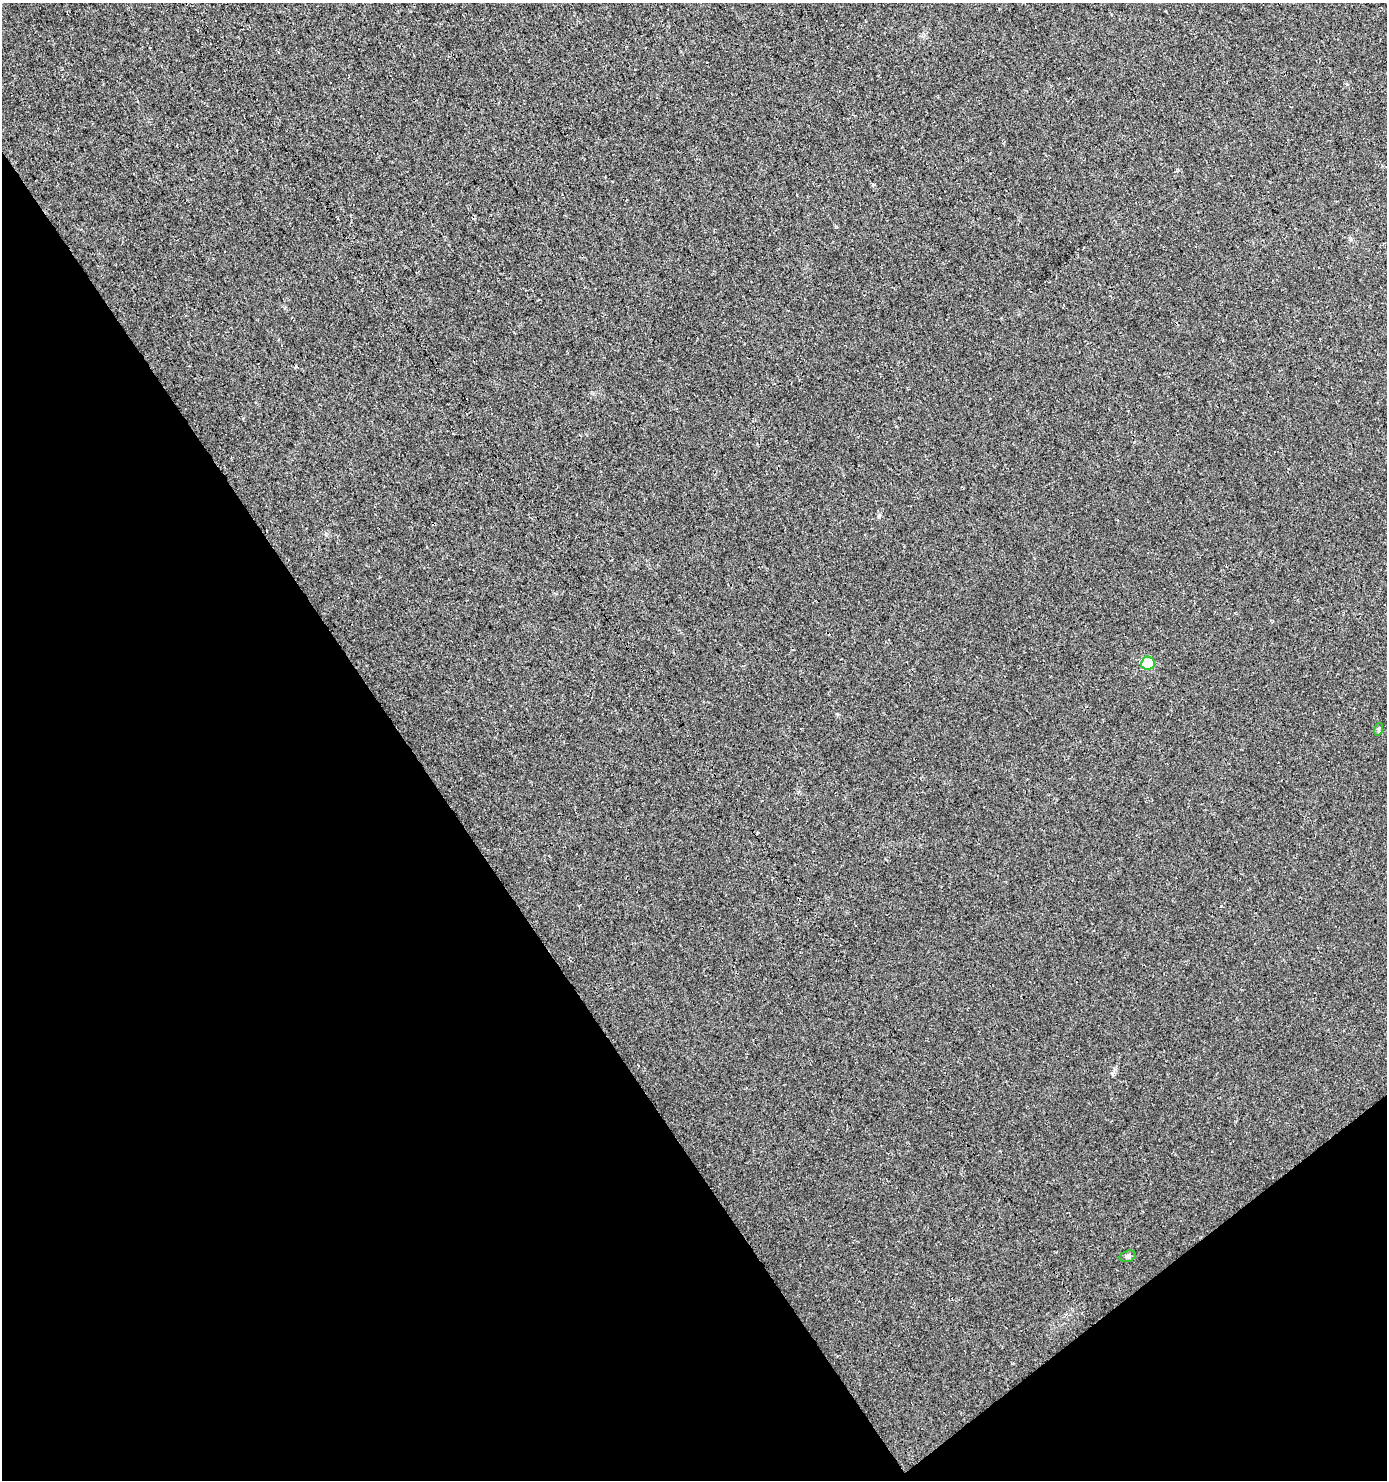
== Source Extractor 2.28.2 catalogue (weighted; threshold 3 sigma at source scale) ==
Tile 14 of 4 x 4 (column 2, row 4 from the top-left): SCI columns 1614-2998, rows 47-1524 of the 5935 x 6014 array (HDU 1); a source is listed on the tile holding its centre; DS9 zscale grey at full resolution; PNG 1389 x 1482 px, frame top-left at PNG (2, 3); each listed source drawn as its Kron ellipse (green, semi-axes under 4 px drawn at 4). Shown black and unused: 34% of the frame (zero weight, under 3 of 4 exposures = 5% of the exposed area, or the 3 px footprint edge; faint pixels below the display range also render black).
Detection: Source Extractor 2.28.2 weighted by HDU 2 'WHT'; one run over the whole footprint, this tile lists its part. Background 0.0241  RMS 0.007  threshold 0.0313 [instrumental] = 3 sigma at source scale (4.5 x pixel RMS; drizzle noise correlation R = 1.50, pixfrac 1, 0.0396/0.0396 arcsec/px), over >= 5 px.
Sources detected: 3; all 3 listed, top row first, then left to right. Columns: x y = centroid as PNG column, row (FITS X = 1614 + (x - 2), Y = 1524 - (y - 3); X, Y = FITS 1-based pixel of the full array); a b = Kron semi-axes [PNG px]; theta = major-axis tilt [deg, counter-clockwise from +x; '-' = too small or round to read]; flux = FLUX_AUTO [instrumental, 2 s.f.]
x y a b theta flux
1148 663 6 6 - 25
1379 729 6 4 72 1.1
1128 1256 8 5 17 1.5